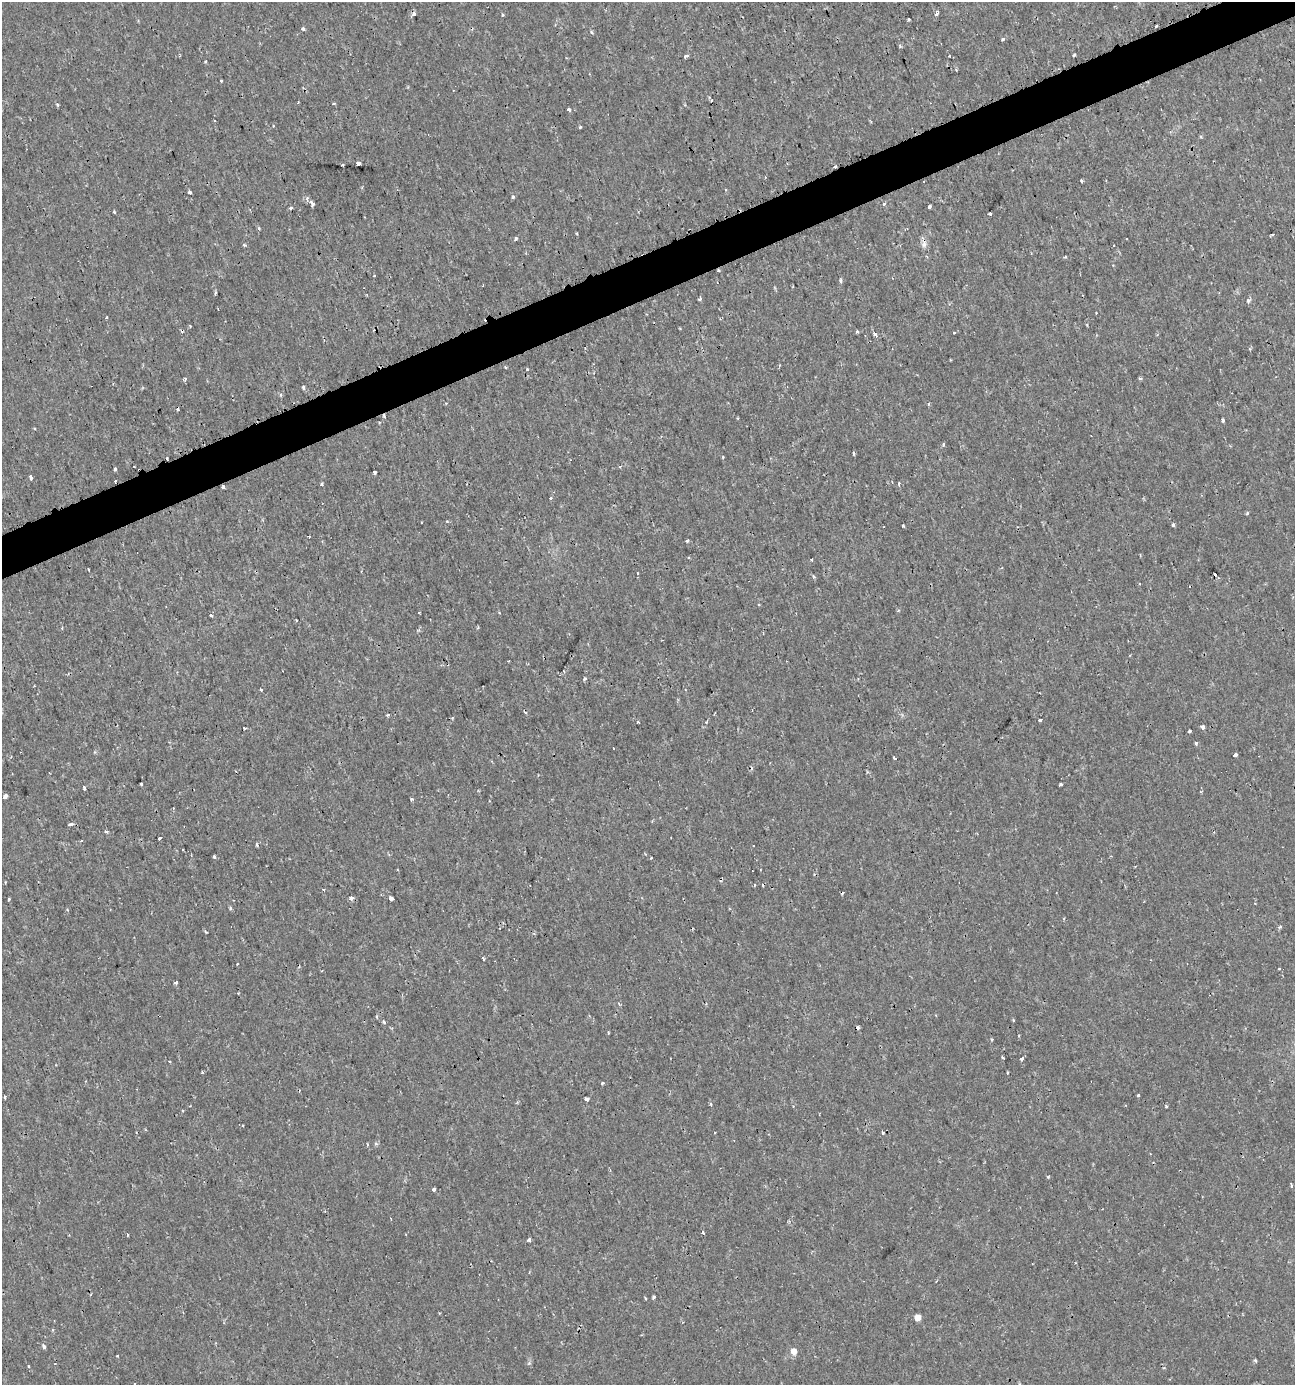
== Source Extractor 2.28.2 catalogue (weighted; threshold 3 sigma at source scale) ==
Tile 10 of 4 x 4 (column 2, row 3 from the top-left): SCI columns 1429-2721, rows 1389-2771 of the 5403 x 5550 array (HDU 1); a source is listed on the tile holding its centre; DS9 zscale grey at full resolution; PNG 1297 x 1387 px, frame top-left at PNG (2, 2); no overlay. Shown black and unused: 3% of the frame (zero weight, under 2 of 3 exposures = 1% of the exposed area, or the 3 px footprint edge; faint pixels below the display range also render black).
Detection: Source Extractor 2.28.2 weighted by HDU 2 'WHT'; one run over the whole footprint, this tile lists its part. Background 0.00179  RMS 0.0012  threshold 0.00521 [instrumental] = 3 sigma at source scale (4.5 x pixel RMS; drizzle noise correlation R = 1.50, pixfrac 1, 0.0396/0.0396 arcsec/px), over >= 5 px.
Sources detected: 183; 27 cosmic-ray / hot-pixel residue — not listed; the other 156 listed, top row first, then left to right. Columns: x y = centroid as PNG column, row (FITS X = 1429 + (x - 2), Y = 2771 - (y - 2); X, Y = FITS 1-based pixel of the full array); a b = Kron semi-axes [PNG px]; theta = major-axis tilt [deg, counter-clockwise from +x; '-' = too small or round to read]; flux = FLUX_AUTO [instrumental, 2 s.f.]
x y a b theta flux
937 13 5 4 - 0.47
414 14 5 4 - 0.45
502 15 3 3 - 0.18
908 19 3 2 - 0.14
1156 26 3 3 - 0.39
303 28 4 4 - 0.23
591 32 5 3 - 0.17
1003 39 3 3 - 0.43
1074 55 3 3 - 0.22
950 56 3 3 - 0.91
685 57 4 3 - 0.75
206 62 3 3 - 0.16
221 81 3 3 - 0.2
333 103 3 3 - 0.2
57 105 6 3 -69 0.16
568 109 3 3 - 0.63
580 127 3 3 - 0.23
358 163 4 3 - 0.92
342 165 3 2 - 0.26
835 167 3 3 - 0.75
1082 181 3 3 - 0.46
726 189 3 2 - 0.099
190 192 3 3 - 0.62
513 197 5 4 - 0.18
312 204 8 6 -62 0.31
884 204 5 4 - 0.18
929 207 3 3 - 0.82
291 208 3 3 - 0.57
114 212 4 4 - 0.12
990 213 3 3 - 1
259 228 3 3 - 0.25
1272 234 4 2 - 0.17
516 238 4 3 - 0.25
924 244 11 8 70 0.56
245 245 4 4 - 0.15
718 270 3 3 - 0.2
374 276 4 2 - 0.19
841 281 4 3 - 0.34
483 285 3 2 - 0.097
215 293 3 3 - 0.2
700 299 4 3 - 0.26
1248 301 5 4 - 0.37
107 317 3 2 - 0.12
374 330 2 2 - 0.11
857 331 3 3 - 0.35
954 333 3 3 - 0.32
874 334 3 3 - 25
505 367 4 3 - 0.12
527 369 3 3 - 0.14
1140 378 5 3 - 0.15
185 379 4 3 - 0.21
303 387 3 3 - 0.33
929 404 5 3 - 0.13
1223 420 4 3 - 0.51
379 422 4 2 - 0.092
35 428 3 2 - 0.18
943 444 3 3 - 0.3
854 453 4 3 - 0.2
723 457 3 3 - 0.12
167 458 3 2 - 0.11
620 466 5 3 - 0.13
115 469 3 3 - 0.34
374 472 3 3 - 0.7
31 477 4 3 - 0.62
899 483 4 3 - 0.21
322 484 3 3 - 0.26
223 487 4 3 - 0.75
551 498 4 4 - 0.12
421 522 2 2 - 0.093
1174 525 3 3 - 0.24
903 526 3 3 - 0.43
309 537 3 2 - 0.087
687 541 4 3 - 0.4
812 559 3 3 - 0.3
88 569 3 2 - 0.29
638 574 3 2 - 0.22
1140 584 3 2 - 0.11
759 605 3 3 - 0.14
898 611 4 3 - 0.15
211 616 3 3 - 0.2
296 620 2 2 - 0.12
62 628 4 3 - 0.12
564 671 3 2 - 0.095
585 679 5 3 - 0.21
261 689 4 3 - 0.17
387 715 3 3 - 0.28
1040 720 4 3 - 0.45
638 722 4 3 - 0.11
706 722 4 3 - 0.15
1203 727 4 3 - 0.38
245 728 3 3 - 0.41
1190 731 3 2 - 0.19
1196 743 5 4 - 0.17
613 748 3 2 - 0.11
1235 755 3 3 - 1.1
894 758 3 3 - 0.77
141 784 3 3 - 0.15
1061 785 3 3 - 0.26
84 787 3 3 - 0.45
1201 791 4 3 - 0.097
5 796 4 3 - 1.3
412 799 5 4 - 0.14
71 824 4 3 - 0.58
106 831 5 3 - 0.16
160 838 4 3 - 1
81 841 4 2 - 0.099
257 845 4 3 - 0.18
183 850 3 2 - 0.15
214 857 3 3 - 0.35
323 890 3 3 - 0.23
351 898 4 3 - 1.1
391 898 4 3 - 1.2
9 899 3 3 - 0.21
231 908 5 4 - 0.19
1279 927 5 4 - 0.21
206 932 4 3 - 0.11
483 959 3 2 - 0.25
1279 969 4 2 - 0.084
176 982 3 3 - 0.59
619 1004 5 3 - 0.14
1013 1020 3 3 - 0.19
384 1022 4 3 - 0.19
608 1033 3 3 - 0.13
992 1039 3 3 - 0.14
1003 1058 4 2 - 0.12
1022 1059 3 3 - 0.99
169 1061 3 2 - 0.087
202 1072 3 3 - 0.15
1008 1073 3 2 - 0.14
603 1083 3 3 - 0.16
1138 1096 3 3 - 0.36
5 1097 3 3 - 1.1
587 1099 4 3 - 0.35
711 1104 5 4 - 0.16
1166 1106 4 3 - 0.17
883 1133 3 3 - 0.51
367 1144 4 2 - 0.1
376 1144 6 4 -2 0.17
1048 1177 4 4 - 0.12
1292 1186 5 3 - 0.17
433 1190 3 3 - 1.1
703 1232 4 3 - 0.19
127 1235 4 2 - 0.11
529 1239 4 3 - 0.4
645 1298 3 2 - 0.25
654 1298 4 3 - 0.22
917 1317 5 5 - 1.3
52 1330 4 3 - 0.13
44 1347 6 5 - 0.23
793 1351 6 6 - 0.92
117 1356 3 3 - 0.11
1255 1360 4 3 - 0.21
55 1364 4 2 - 0.072
28 1366 3 3 - 0.18
135 1384 3 2 - 0.19
1019 1384 4 3 - 0.13
Overlapping masked pixels (flux is a lower limit): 4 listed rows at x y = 835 167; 718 270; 167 458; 223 487
Isophote crosses this tile's border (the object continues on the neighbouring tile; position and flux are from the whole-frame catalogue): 2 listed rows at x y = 135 1384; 1019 1384
Unlisted compact peaks at least as high as the median listed source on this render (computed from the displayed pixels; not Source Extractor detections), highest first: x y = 1247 513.